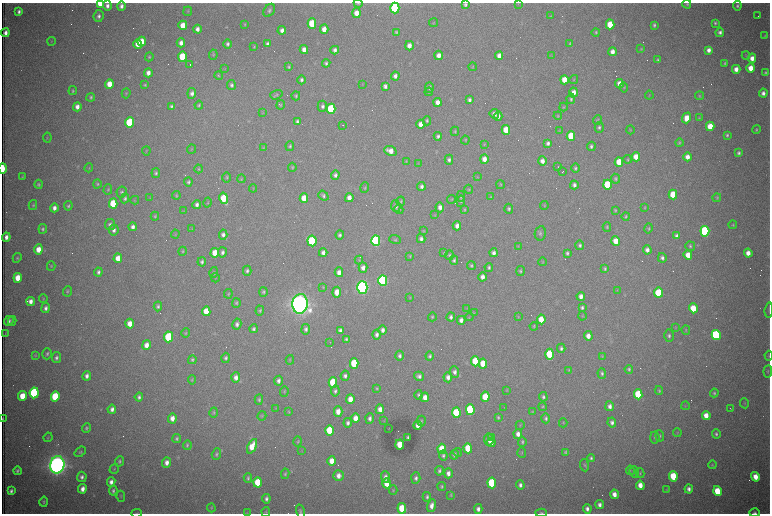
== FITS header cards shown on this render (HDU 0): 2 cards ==
NAXIS1  =                 1536 /fastest changing axis
NAXIS2  =                 1023 /next to fastest changing axis

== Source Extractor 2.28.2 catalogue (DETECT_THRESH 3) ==
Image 1536 x 1023 px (HDU 0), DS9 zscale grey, zoomed out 1/2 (1 PNG px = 2 x 2 image px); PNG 772 x 516 px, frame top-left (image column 1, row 1022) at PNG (2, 3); each listed source drawn as its Kron ellipse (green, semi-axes under 4 px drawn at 4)
Background 3010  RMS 34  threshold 102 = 3 sigma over >= 5 px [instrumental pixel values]
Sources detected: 558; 90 cannot appear on this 1/2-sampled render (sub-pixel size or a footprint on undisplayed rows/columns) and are neither listed nor drawn; the other 468 listed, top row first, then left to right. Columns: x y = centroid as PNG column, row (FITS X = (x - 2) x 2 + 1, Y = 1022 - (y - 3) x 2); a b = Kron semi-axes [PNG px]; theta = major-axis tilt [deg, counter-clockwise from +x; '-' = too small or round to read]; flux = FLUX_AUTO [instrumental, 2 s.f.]
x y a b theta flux
358 3 4 3 - 7.0e+03
518 3 3 2 - 3.3e+03
100 4 4 3 - 1.9e+05
687 4 4 4 - 9.1e+03
465 5 4 3 - 1.4e+04
107 6 5 4 - 2.8e+04
121 6 4 3 - 2.5e+04
737 6 4 4 - 1.4e+04
395 8 5 4 - 1.1e+06
269 10 7 5 55 1.9e+04
19 11 4 3 - 2.1e+04
188 11 5 4 - 7.8e+03
356 13 5 4 - 8.4e+04
99 16 6 5 - 2.5e+04
551 16 3 2 - 4.4e+03
758 16 2 1 - 1.5e+03
433 23 4 3 - 4.3e+03
715 23 4 4 - 1.2e+04
245 24 3 3 - 5.9e+03
312 24 5 4 - 2.8e+05
610 24 5 4 - 2.0e+05
183 25 5 4 - 1.1e+05
654 25 3 3 - 1.3e+04
197 29 4 3 - 3.4e+04
324 29 4 4 - 6.6e+04
282 30 4 4 - 3.4e+04
396 32 4 3 - 1.1e+04
596 32 4 3 - 8.7e+03
720 32 4 4 - 2.3e+04
5 33 4 3 - 3.6e+04
765 36 4 4 - 7.1e+03
51 41 4 2 - 4.4e+03
142 41 5 4 - 1.2e+05
181 43 4 4 - 4.0e+04
570 43 3 3 - 8.0e+03
138 44 5 4 - 7.4e+04
228 44 5 4 - 1.8e+04
268 44 4 3 - 2.2e+04
409 46 4 4 - 5.3e+04
254 47 3 3 - 6.5e+03
641 49 4 3 - 6.9e+03
304 50 4 4 - 4.9e+04
335 50 4 3 - 2.6e+04
709 50 4 3 - 3.6e+04
612 52 4 4 - 4.6e+04
213 55 5 4 - 8.5e+03
439 55 5 4 - 4.9e+04
499 56 4 3 - 4.1e+04
551 56 3 2 - 3.9e+03
746 56 4 4 - 6.3e+03
149 57 4 4 - 9.2e+03
182 57 5 4 - 3.0e+05
752 58 5 4 - 5.8e+04
658 60 4 3 - 1.1e+04
326 63 4 4 - 1.4e+04
725 63 4 3 - 9.8e+03
190 65 2 1 - 2.0e+05
289 67 4 3 - 8.8e+03
473 67 4 3 - 4.9e+03
751 68 4 4 - 9.2e+04
225 69 3 2 - 3.1e+03
736 69 4 4 - 5.6e+04
148 73 4 4 - 4.1e+04
765 73 4 3 - 1.4e+04
219 75 4 4 - 7.5e+03
395 76 4 3 - 2.5e+04
301 80 4 4 - 1.9e+04
564 80 4 4 - 1.0e+05
574 80 4 3 - 6.7e+03
109 84 5 4 - 1.1e+05
362 84 3 2 - 3.5e+03
619 84 4 4 - 6.4e+04
145 85 4 4 - 8.7e+03
231 85 5 4 - 1.7e+04
385 86 4 3 - 2.4e+04
624 87 5 4 - 7.0e+03
429 88 5 4 - 2.0e+04
73 91 4 4 - 1.0e+04
429 92 4 3 - 5.7e+03
574 92 5 4 - 5.5e+04
126 93 5 3 - 5.9e+03
192 93 5 4 - 2.7e+04
763 93 4 4 - 2.9e+04
276 95 6 4 18 9.6e+03
649 95 4 3 - 4.6e+03
296 96 4 4 - 1.0e+04
699 96 4 3 - 7.4e+03
91 97 4 4 - 1.1e+04
571 99 5 4 - 1.5e+04
469 100 4 3 - 2.1e+04
437 102 4 3 - 4.8e+04
199 105 4 4 - 1.0e+04
281 105 5 3 - 7.4e+03
171 106 3 3 - 1.4e+04
322 106 5 4 - 2.1e+04
77 107 4 4 - 4.1e+04
563 107 4 3 - 6.3e+03
331 109 5 4 - 5.9e+05
263 113 3 2 - 4.4e+03
494 114 5 4 - 3.4e+04
498 116 4 4 - 3.2e+04
558 116 4 3 - 7.3e+03
687 118 5 4 - 9.0e+04
699 118 4 3 - 5.1e+03
597 120 5 4 - 8.2e+03
427 121 5 4 - 1.1e+04
297 122 4 3 - 1.7e+04
130 123 5 4 - 6.0e+05
421 124 4 4 - 6.3e+04
343 125 2 1 - 2.0e+03
710 126 5 4 - 1.5e+05
599 127 5 4 - 1.6e+04
506 130 5 4 - 1.4e+05
630 130 4 3 - 6.7e+03
756 130 4 3 - 9.4e+03
455 131 4 3 - 9.3e+03
560 131 4 2 - 4.4e+03
727 135 4 3 - 1.2e+04
438 136 4 3 - 1.8e+04
571 136 5 4 - 2.2e+05
47 138 5 3 - 7.1e+03
465 140 4 3 - 7.2e+03
548 143 4 3 - 2.0e+04
679 143 4 3 - 9.0e+03
484 144 4 3 - 5.1e+03
290 146 5 3 - 1.2e+04
591 146 4 4 - 1.4e+04
263 147 4 3 - 5.9e+03
191 149 5 3 - 5.5e+03
146 151 4 3 - 4.3e+03
390 151 6 4 -23 7.0e+04
739 153 4 4 - 1.7e+04
636 157 4 4 - 9.7e+04
687 157 4 4 - 5.2e+04
484 159 5 4 - 5.2e+04
628 159 4 4 - 7.7e+03
449 160 5 4 - 2.1e+04
406 161 4 3 - 5.2e+03
542 161 5 4 - 4.0e+04
619 162 5 4 - 1.4e+05
418 163 4 3 - 5.4e+03
292 167 4 3 - 1.0e+04
558 167 2 1 - 3.7e+03
3 168 5 2 - 2.8e+05
89 168 4 3 - 6.0e+03
575 168 4 3 - 1.2e+04
199 169 4 4 - 8.0e+03
562 172 2 1 - 5.3e+03
156 173 5 4 - 1.3e+04
335 175 4 4 - 2.3e+04
22 177 3 3 - 7.0e+03
227 177 5 4 - 8.9e+03
477 177 4 3 - 4.4e+03
241 179 4 3 - 6.9e+03
616 179 5 4 - 1.0e+04
188 182 4 4 - 1.4e+04
38 184 4 4 - 1.1e+04
97 184 4 4 - 1.0e+04
500 185 4 3 - 7.7e+03
574 185 4 3 - 2.2e+04
607 185 5 4 - 3.0e+05
421 186 4 3 - 2.3e+04
253 188 4 3 - 4.6e+03
365 188 5 4 - 8.8e+03
108 189 5 4 - 9.1e+03
469 189 4 3 - 6.2e+03
122 192 5 5 - 1.5e+04
673 194 5 4 - 1.8e+05
176 195 4 3 - 8.7e+03
323 196 5 4 - 1.7e+04
461 197 5 4 - 1.0e+04
491 197 4 3 - 5.6e+03
125 198 5 4 - 1.6e+04
150 198 3 2 - 4.2e+03
224 198 6 4 -77 2.5e+05
304 198 5 4 - 1.3e+05
349 198 4 3 - 4.5e+04
717 198 4 4 - 9.4e+03
451 199 5 4 - 8.5e+03
135 200 4 3 - 5.4e+03
401 201 4 3 - 8.8e+03
461 201 5 4 - 9.7e+03
208 202 5 3 - 7.4e+03
113 203 5 4 - 2.5e+05
197 204 4 4 - 2.5e+04
33 205 5 3 - 8.8e+03
544 205 4 3 - 6.1e+03
68 206 4 4 - 1.2e+04
396 206 6 4 -81 2.3e+04
440 207 5 4 - 3.8e+04
54 208 4 3 - 3.6e+04
645 208 3 3 - 6.0e+03
399 209 5 4 - 1.2e+04
509 209 5 4 - 1.4e+04
465 210 4 3 - 7.6e+03
615 210 4 3 - 8.3e+03
184 211 3 2 - 3.7e+03
435 215 3 3 - 4.8e+03
155 216 4 4 - 9.3e+03
626 216 4 3 - 8.9e+03
110 224 5 5 - 2.1e+04
733 225 4 4 - 8.5e+03
457 226 4 4 - 3.9e+04
133 227 4 4 - 3.0e+04
607 227 4 3 - 8.6e+03
649 228 5 3 - 9.1e+03
43 229 5 4 - 1.3e+04
192 229 4 2 - 4.0e+03
114 230 5 5 - 2.4e+04
424 231 4 3 - 6.2e+03
705 231 5 4 - 1.3e+06
540 233 7 5 79 1.8e+04
175 234 4 3 - 6.1e+03
223 235 5 4 - 2.4e+04
340 235 4 4 - 1.5e+04
677 236 4 3 - 2.4e+04
6 237 4 3 - 3.9e+04
421 239 4 3 - 2.3e+04
395 240 6 4 -21 1.0e+04
312 241 5 4 - 7.8e+05
376 241 5 4 - 1.7e+06
616 241 4 4 - 1.0e+05
580 245 5 4 - 1.6e+04
518 246 3 2 - 3.7e+03
690 246 5 4 - 1.2e+04
38 249 5 4 - 8.3e+04
647 250 4 4 - 3.5e+04
183 251 4 4 - 8.4e+03
222 252 5 4 - 2.3e+04
215 253 5 4 - 1.1e+05
323 253 4 3 - 3.1e+04
444 253 4 3 - 7.4e+03
494 253 4 3 - 2.9e+04
567 253 4 3 - 1.5e+04
748 253 4 4 - 5.9e+04
449 255 5 4 - 1.0e+04
688 255 4 4 - 8.9e+04
410 256 4 2 - 5.9e+03
17 258 5 4 - 9.4e+03
118 258 5 4 - 8.2e+04
662 258 5 4 - 2.2e+04
359 260 4 4 - 6.6e+03
454 260 5 4 - 1.5e+04
202 262 4 3 - 1.7e+04
543 262 4 3 - 5.2e+03
51 266 5 4 - 8.4e+03
471 266 4 4 - 1.2e+04
489 267 4 3 - 1.5e+04
363 268 5 4 - 3.7e+04
605 269 3 3 - 1.1e+04
247 271 5 4 - 1.7e+04
520 271 5 4 - 1.0e+04
98 272 4 4 - 1.9e+04
339 272 5 4 - 4.5e+04
214 273 5 4 - 1.1e+04
482 277 4 4 - 4.1e+04
18 278 5 4 - 1.2e+05
215 278 4 3 - 5.8e+03
383 280 5 4 - 1.9e+06
323 287 4 3 - 5.0e+03
362 287 6 5 - 3.7e+06
617 290 4 2 - 4.5e+03
67 291 5 4 - 1.1e+04
263 292 5 4 - 1.1e+04
337 292 5 4 - 7.7e+04
659 293 5 4 - 4.1e+05
228 294 4 3 - 7.6e+03
581 296 4 3 - 4.1e+04
43 298 4 3 - 6.1e+03
410 298 4 3 - 5.0e+03
31 301 4 3 - 4.0e+04
236 303 5 4 - 1.1e+04
300 304 10 7 85 9.7e+06
158 306 5 4 - 1.5e+04
46 308 5 4 - 2.4e+04
467 308 4 2 - 4.0e+03
582 308 4 3 - 1.6e+04
693 308 5 4 - 1.6e+05
769 310 7 2 85 8.6e+03
206 311 5 4 - 1.3e+05
260 311 5 4 - 1.0e+04
474 313 4 3 - 5.6e+03
582 316 4 3 - 6.2e+03
432 317 4 3 - 9.5e+03
451 317 4 4 - 2.1e+04
469 317 4 3 - 4.3e+03
518 317 3 3 - 4.6e+03
541 319 5 4 - 1.3e+05
461 320 4 3 - 3.3e+04
9 321 5 4 - 2.3e+04
12 321 5 2 - 8.0e+03
130 324 5 4 - 7.6e+04
237 324 5 4 - 2.4e+04
534 326 4 3 - 6.7e+03
675 328 4 3 - 4.5e+03
253 329 4 3 - 1.6e+04
306 329 5 4 - 2.1e+04
340 330 4 3 - 2.2e+04
383 330 4 4 - 3.0e+04
686 330 4 3 - 6.6e+03
5 333 4 1 - 2.8e+03
186 333 4 3 - 7.5e+03
377 334 5 4 - 2.7e+04
716 335 5 4 - 9.8e+05
588 336 5 4 - 4.9e+04
669 336 6 4 88 1.7e+04
168 337 5 4 - 5.6e+05
346 339 4 3 - 1.3e+04
330 342 3 2 - 2.8e+03
146 345 5 4 - 5.1e+04
561 348 4 4 - 1.7e+04
47 354 5 4 - 1.6e+04
550 354 5 4 - 3.7e+05
35 355 4 3 - 5.9e+03
399 356 5 4 - 2.1e+04
430 356 4 3 - 1.5e+04
602 356 4 3 - 5.9e+03
769 356 5 2 - 4.2e+03
56 358 5 4 - 2.2e+04
226 358 5 4 - 1.7e+04
192 360 4 4 - 1.1e+04
290 360 4 3 - 5.9e+03
475 361 5 4 - 2.8e+05
354 363 5 4 - 3.3e+05
483 364 5 4 - 1.6e+05
629 369 4 3 - 1.1e+04
568 370 4 3 - 7.0e+03
768 371 6 3 84 7.9e+03
455 372 6 4 -86 2.7e+04
602 373 5 4 - 1.6e+04
87 376 5 4 - 3.0e+04
345 376 5 4 - 2.2e+04
419 376 5 4 - 2.3e+04
236 377 5 4 - 4.0e+04
448 377 5 4 - 3.7e+04
192 380 5 3 - 7.0e+03
278 381 5 4 - 2.6e+04
333 382 5 4 - 3.1e+05
377 388 4 3 - 8.0e+03
507 390 4 2 - 4.3e+03
284 391 5 3 - 8.4e+03
335 391 5 4 - 1.7e+04
659 391 4 4 - 1.0e+04
34 393 5 4 - 9.8e+05
714 393 4 4 - 1.3e+04
638 394 5 4 - 3.0e+05
419 395 5 4 - 1.4e+04
22 396 5 4 - 1.3e+05
55 397 5 4 - 3.4e+05
139 397 4 3 - 1.9e+04
425 397 5 4 - 6.2e+04
485 397 5 4 - 1.9e+05
543 397 4 4 - 1.5e+04
350 399 5 4 - 7.8e+04
259 400 5 4 - 1.2e+04
745 403 5 3 - 6.0e+03
610 406 5 4 - 3.4e+04
685 406 4 2 - 3.5e+03
542 407 4 3 - 7.6e+03
276 408 3 2 - 3.8e+03
504 408 2 1 - 1.5e+03
730 408 2 1 - 2.3e+03
112 409 4 3 - 3.0e+04
380 409 5 4 - 4.6e+04
470 410 5 4 - 7.9e+05
214 412 5 3 - 8.6e+03
289 412 4 4 - 7.0e+03
338 412 5 4 - 6.7e+04
532 412 4 3 - 6.0e+03
456 413 5 4 - 4.6e+05
706 415 4 4 - 8.2e+04
262 416 5 4 - 7.3e+03
498 417 3 3 - 9.9e+03
172 418 5 4 - 5.4e+04
355 418 5 4 - 7.0e+04
370 418 5 4 - 2.4e+04
546 418 5 4 - 1.4e+04
3 419 3 1 - 7.3e+03
384 421 3 2 - 3.4e+03
421 421 5 4 - 1.1e+04
348 423 5 4 - 2.2e+04
563 423 4 2 - 4.5e+03
612 423 5 4 - 2.5e+04
418 425 4 3 - 4.6e+04
520 425 5 4 - 7.8e+03
86 428 4 4 - 1.2e+04
389 428 2 1 - 1.7e+03
329 430 5 4 - 2.7e+05
677 433 4 3 - 5.7e+03
518 434 5 4 - 3.9e+04
716 434 5 4 - 1.6e+04
660 436 6 4 -85 1.2e+04
48 437 5 3 - 6.9e+03
408 437 3 3 - 9.6e+03
491 437 2 1 - 1.4e+05
655 437 6 4 -85 1.3e+04
177 438 4 3 - 1.3e+04
489 439 6 4 -82 5.0e+04
298 441 5 3 - 7.5e+03
522 442 5 4 - 1.2e+04
491 443 4 3 - 3.4e+04
187 445 5 3 - 1.1e+04
400 445 5 4 - 1.6e+05
252 446 8 4 63 1.3e+05
468 448 5 4 - 2.5e+05
442 449 5 4 - 2.0e+05
302 451 3 2 - 3.6e+03
80 452 6 4 40 1.2e+04
565 452 4 3 - 9.2e+03
458 453 4 4 - 8.3e+03
522 453 5 3 - 6.5e+03
216 454 6 4 72 1.3e+04
443 455 5 4 - 1.7e+04
454 455 5 4 - 1.8e+04
591 458 4 3 - 1.3e+04
119 461 5 4 - 1.3e+04
332 461 5 4 - 8.5e+04
167 463 5 4 - 4.3e+04
57 465 9 7 78 8.1e+06
584 465 6 3 -82 9.0e+03
712 465 4 3 - 6.9e+03
114 469 5 3 - 6.8e+03
630 470 5 3 - 7.4e+03
17 471 4 3 - 1.5e+04
439 471 5 3 - 1.5e+04
634 472 6 4 -76 1.3e+04
448 473 5 4 - 3.7e+04
640 473 5 4 - 9.6e+03
285 474 5 4 - 1.2e+04
339 476 5 5 - 4.9e+04
673 476 5 4 - 2.7e+05
82 477 5 5 - 2.7e+04
385 477 6 4 -89 3.1e+04
755 477 5 4 - 8.6e+04
248 478 5 3 - 1.3e+04
416 478 6 4 86 2.1e+04
111 482 5 4 - 3.5e+04
257 482 5 4 - 2.1e+05
387 483 5 4 - 1.5e+05
492 483 5 4 - 5.5e+05
520 485 4 3 - 2.4e+04
640 485 5 4 - 7.8e+04
442 486 4 3 - 1.0e+04
82 489 5 4 - 4.6e+04
666 489 4 3 - 5.1e+03
689 489 4 3 - 2.9e+04
393 490 5 3 - 6.9e+03
11 491 4 3 - 2.0e+04
113 491 5 3 - 1.7e+04
717 491 5 4 - 2.2e+05
614 494 5 4 - 5.6e+04
451 495 4 3 - 7.8e+03
121 496 5 3 - 5.8e+03
427 497 5 3 - 1.5e+04
266 499 4 3 - 2.2e+04
44 502 5 3 - 1.1e+04
600 505 4 3 - 3.1e+04
432 506 6 4 73 4.7e+04
211 508 4 3 - 6.6e+03
402 508 5 4 - 2.3e+05
478 509 5 4 - 3.3e+04
587 509 5 4 - 3.1e+04
300 511 7 4 -74 1.6e+04
266 512 5 3 - 7.8e+03
136 513 5 2 - 5.6e+03
247 513 3 3 - 4.3e+03
541 513 5 3 - 1.0e+04
755 513 5 3 - 1.5e+04
At the frame edge (FLAGS 8, measured only in part): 12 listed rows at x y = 358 3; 518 3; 100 4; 269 10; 3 168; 769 310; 3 419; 300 511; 136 513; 247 513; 541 513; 755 513
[90 sub-pixel or undisplayed-footprint detections neither listed nor drawn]